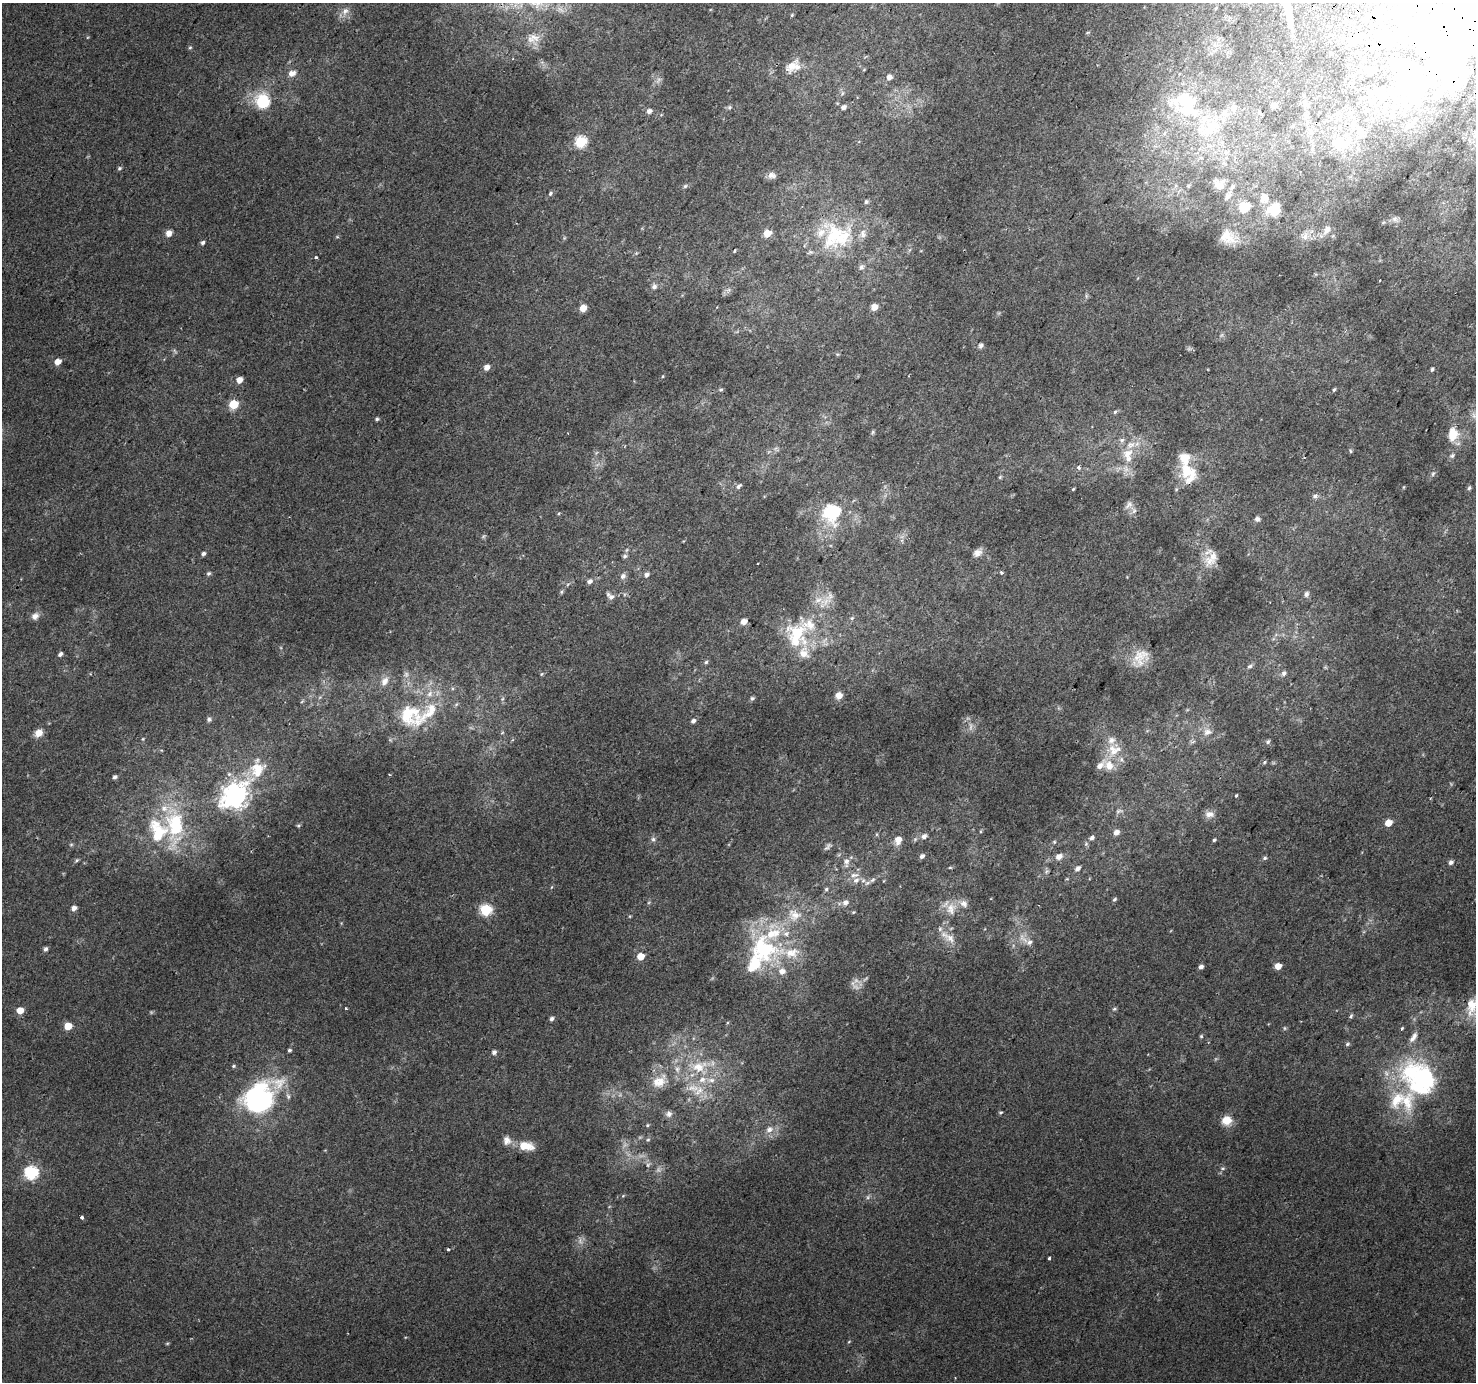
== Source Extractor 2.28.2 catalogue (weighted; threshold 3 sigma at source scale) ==
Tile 10 of 4 x 4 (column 2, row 3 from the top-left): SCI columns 1504-2977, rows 1671-3050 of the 5947 x 6033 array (HDU 1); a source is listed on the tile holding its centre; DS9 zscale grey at full resolution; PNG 1478 x 1384 px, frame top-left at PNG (2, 3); no overlay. Shown black and unused: <1% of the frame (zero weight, under 2 of 3 exposures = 2% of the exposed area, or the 3 px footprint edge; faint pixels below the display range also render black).
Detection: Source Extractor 2.28.2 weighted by HDU 2 'WHT'; one run over the whole footprint, this tile lists its part. Background 0.00369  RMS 0.0038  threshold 0.0172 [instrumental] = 3 sigma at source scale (4.5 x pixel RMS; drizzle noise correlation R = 1.50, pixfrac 1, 0.0396/0.0396 arcsec/px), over >= 5 px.
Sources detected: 284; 13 too faint to see at this stretch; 10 inside a brighter object's white glare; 1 cosmic-ray / hot-pixel residue — not listed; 43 inside a brighter listed object's ellipse — not listed separately; the other 217 listed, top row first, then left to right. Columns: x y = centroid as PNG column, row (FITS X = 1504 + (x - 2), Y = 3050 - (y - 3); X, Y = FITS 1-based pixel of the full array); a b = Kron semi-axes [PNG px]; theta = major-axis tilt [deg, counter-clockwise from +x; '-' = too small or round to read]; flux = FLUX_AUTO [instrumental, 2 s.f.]
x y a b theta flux
345 11 12 9 52 2.7
792 15 5 4 - 0.49
1088 32 7 3 19 0.39
1452 35 122 80 32 320
533 39 18 16 5 5.4
190 47 5 4 - 0.52
791 66 20 11 51 4.4
864 69 6 3 21 0.36
292 73 11 8 20 2.3
889 77 5 5 - 2.6
842 93 7 5 61 0.74
262 101 21 19 -68 14
1305 104 15 7 -73 2.4
1274 106 5 5 - 3.2
729 107 7 5 44 0.76
844 107 7 6 - 1.3
649 111 6 5 - 1.5
1189 111 62 17 -11 25
1259 113 7 5 -70 0.87
1208 131 41 18 22 21
1361 133 15 10 33 3.9
581 142 6 6 - 36
1338 143 24 19 -56 13
119 168 5 5 - 0.7
772 175 11 9 2 1.9
1219 184 17 16 - 5.4
685 186 6 5 - 0.66
1189 186 8 6 45 1.1
550 193 6 5 - 0.81
1264 198 13 11 -85 3.3
866 202 6 5 - 0.74
1244 207 10 10 - 11
1274 209 16 14 26 7.1
1395 219 9 7 0 1.4
1327 229 12 8 58 2.5
169 233 7 6 - 2.8
767 233 5 5 - 7.5
833 235 47 31 76 27
1305 236 12 10 42 2.6
337 237 6 4 -1 0.42
1228 237 23 18 -20 7.3
564 238 6 4 72 0.44
203 243 5 4 - 0.91
734 251 4 3 - 0.41
316 258 3 3 - 2.1
861 267 9 7 65 1.2
1380 280 2 2 - 0.37
654 286 8 7 - 1.4
728 290 9 7 48 1.4
1086 296 7 4 -90 0.64
874 307 6 5 - 4.1
583 308 6 5 - 5.3
1221 335 7 5 59 0.79
981 345 7 5 76 0.98
175 351 8 4 -53 0.64
837 354 6 4 -18 0.47
58 362 5 5 - 3.8
487 367 5 5 - 2.7
1432 369 5 4 - 0.67
663 376 4 3 - 0.31
239 380 5 5 - 3.5
721 390 5 5 - 0.62
1334 390 5 3 - 0.55
233 404 6 5 - 17
1115 412 5 4 - 0.61
1474 415 10 9 - 1.9
377 419 5 4 - 0.69
872 432 8 4 81 0.61
1453 434 17 13 85 6.6
1122 440 5 5 - 1.4
1350 451 6 4 -60 0.53
596 453 6 4 45 0.56
1128 453 18 11 32 5.4
1452 456 7 5 39 0.82
1078 467 4 3 - 1.8
1188 472 31 19 -64 12
1433 474 8 5 63 0.8
1000 477 6 4 47 0.51
739 486 8 5 46 1
1404 487 5 3 - 0.31
1469 488 5 4 - 0.56
1073 489 3 3 - 0.39
1315 496 7 7 - 1.2
1129 505 15 8 51 1.9
1134 511 8 6 88 1.4
832 513 29 25 80 21
1257 519 7 7 - 1.2
483 536 7 5 22 0.59
978 552 12 8 44 2.3
203 554 5 5 - 0.98
625 556 7 6 - 0.94
1211 559 25 15 54 6.3
1001 572 4 3 - 1.1
209 573 6 5 - 0.77
647 575 7 6 - 1.3
623 576 7 6 - 1.6
590 581 7 6 - 1.5
562 592 7 5 57 0.64
624 594 6 4 -72 0.59
1306 594 7 6 - 1.3
610 596 13 7 -42 2
825 602 25 12 38 6.4
35 616 10 8 41 2.1
852 618 6 5 - 0.69
744 622 6 5 - 3.2
797 633 35 25 -31 21
60 654 5 4 - 1.2
1140 658 26 18 47 7.9
706 662 5 5 - 0.6
1250 666 8 5 20 0.92
1325 667 6 4 -19 0.4
1284 673 7 5 49 1.2
541 674 5 5 - 0.48
385 681 15 9 61 3.1
839 695 8 8 - 2.6
320 697 6 4 44 0.63
752 698 6 5 - 0.68
502 699 6 4 46 0.58
302 701 6 4 45 0.46
409 714 36 32 -42 21
209 719 6 6 - 0.91
693 721 5 5 - 1.3
1207 732 13 12 - 3.4
38 733 10 8 45 3.4
143 739 5 4 - 0.42
1268 742 7 5 41 0.74
1114 750 24 18 36 8.4
1264 762 5 4 - 0.52
257 769 27 20 79 12
389 774 4 2 - 0.3
115 777 5 4 - 1
235 795 10 8 42 360
1236 796 3 3 - 1.6
1119 811 12 6 7 1.3
1209 814 13 9 -1 2.6
1388 823 5 5 - 5.8
175 825 54 25 -85 33
298 825 5 5 - 0.53
981 831 5 3 - 0.38
1116 832 8 6 32 1.9
877 834 6 4 72 0.45
924 836 8 6 49 1.6
1092 838 7 6 - 1.1
653 839 7 6 - 0.99
898 840 11 8 70 3.1
1214 840 5 4 - 0.57
1054 842 5 5 - 0.54
71 845 6 4 1 0.51
828 846 12 6 47 1.2
922 856 6 5 - 1.3
1059 856 9 8 - 2.4
1265 858 6 5 - 0.71
77 860 6 4 28 0.61
846 862 13 8 87 2.5
1451 862 6 5 - 1.3
950 867 6 4 0 0.45
1078 868 9 6 39 1.4
1046 871 7 6 - 0.92
854 875 15 7 10 2.5
1067 879 5 3 - 0.34
873 880 11 6 33 1.4
863 881 7 6 - 1.3
552 887 6 3 69 0.38
826 889 5 5 - 0.63
1114 899 6 4 44 0.71
845 903 8 7 - 2.1
74 908 6 5 - 2
951 908 19 14 81 5.8
486 910 6 6 - 37
853 912 5 4 - 0.4
794 915 22 19 -23 10
630 916 5 3 - 0.35
950 938 20 11 -43 4.6
1023 939 20 7 -45 3.1
45 949 5 5 - 1.1
763 949 50 41 -37 42
640 956 5 5 - 6.1
1278 966 5 5 - 4.7
1201 967 5 4 - 1.4
1472 1006 34 18 70 12
1114 1009 6 4 15 0.61
20 1010 6 5 - 5
1351 1016 6 4 69 0.63
552 1019 5 4 - 1.2
68 1026 5 5 - 7
1284 1028 6 4 -90 0.47
1402 1029 4 3 - 0.61
1201 1036 4 4 - 0.48
1414 1036 10 7 73 1.8
1347 1044 7 5 18 0.67
289 1050 4 4 - 0.69
494 1052 6 5 - 1.3
233 1066 5 4 - 0.57
699 1067 27 16 15 13
1424 1078 29 25 80 49
711 1080 12 6 0 2.3
659 1081 24 16 32 8.3
693 1088 22 11 -4 6.1
1402 1101 57 44 45 32
262 1102 49 41 69 57
1000 1112 5 4 - 0.53
669 1114 9 8 - 1.6
1227 1120 12 11 - 5
647 1125 5 4 - 0.51
769 1129 10 8 39 2.6
507 1140 12 11 - 2.8
648 1140 6 5 - 0.61
526 1146 18 10 -8 6.7
1223 1168 7 5 -18 0.67
31 1172 7 6 - 59
623 1196 6 3 20 0.42
868 1197 6 4 89 0.72
82 1217 4 3 - 1.4
448 1249 3 3 - 1.7
1049 1258 3 3 - 2.6
849 1341 5 3 - 0.33
167 1343 6 4 1 0.42
Overlapping masked pixels (flux is a lower limit): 2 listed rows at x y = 1452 35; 1188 472
Isophote crosses this tile's border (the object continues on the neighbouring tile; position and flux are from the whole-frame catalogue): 3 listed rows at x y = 1452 35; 1474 415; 1472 1006
Unlisted compact peaks at least as high as the median listed source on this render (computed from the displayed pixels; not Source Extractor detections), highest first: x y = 346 1008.